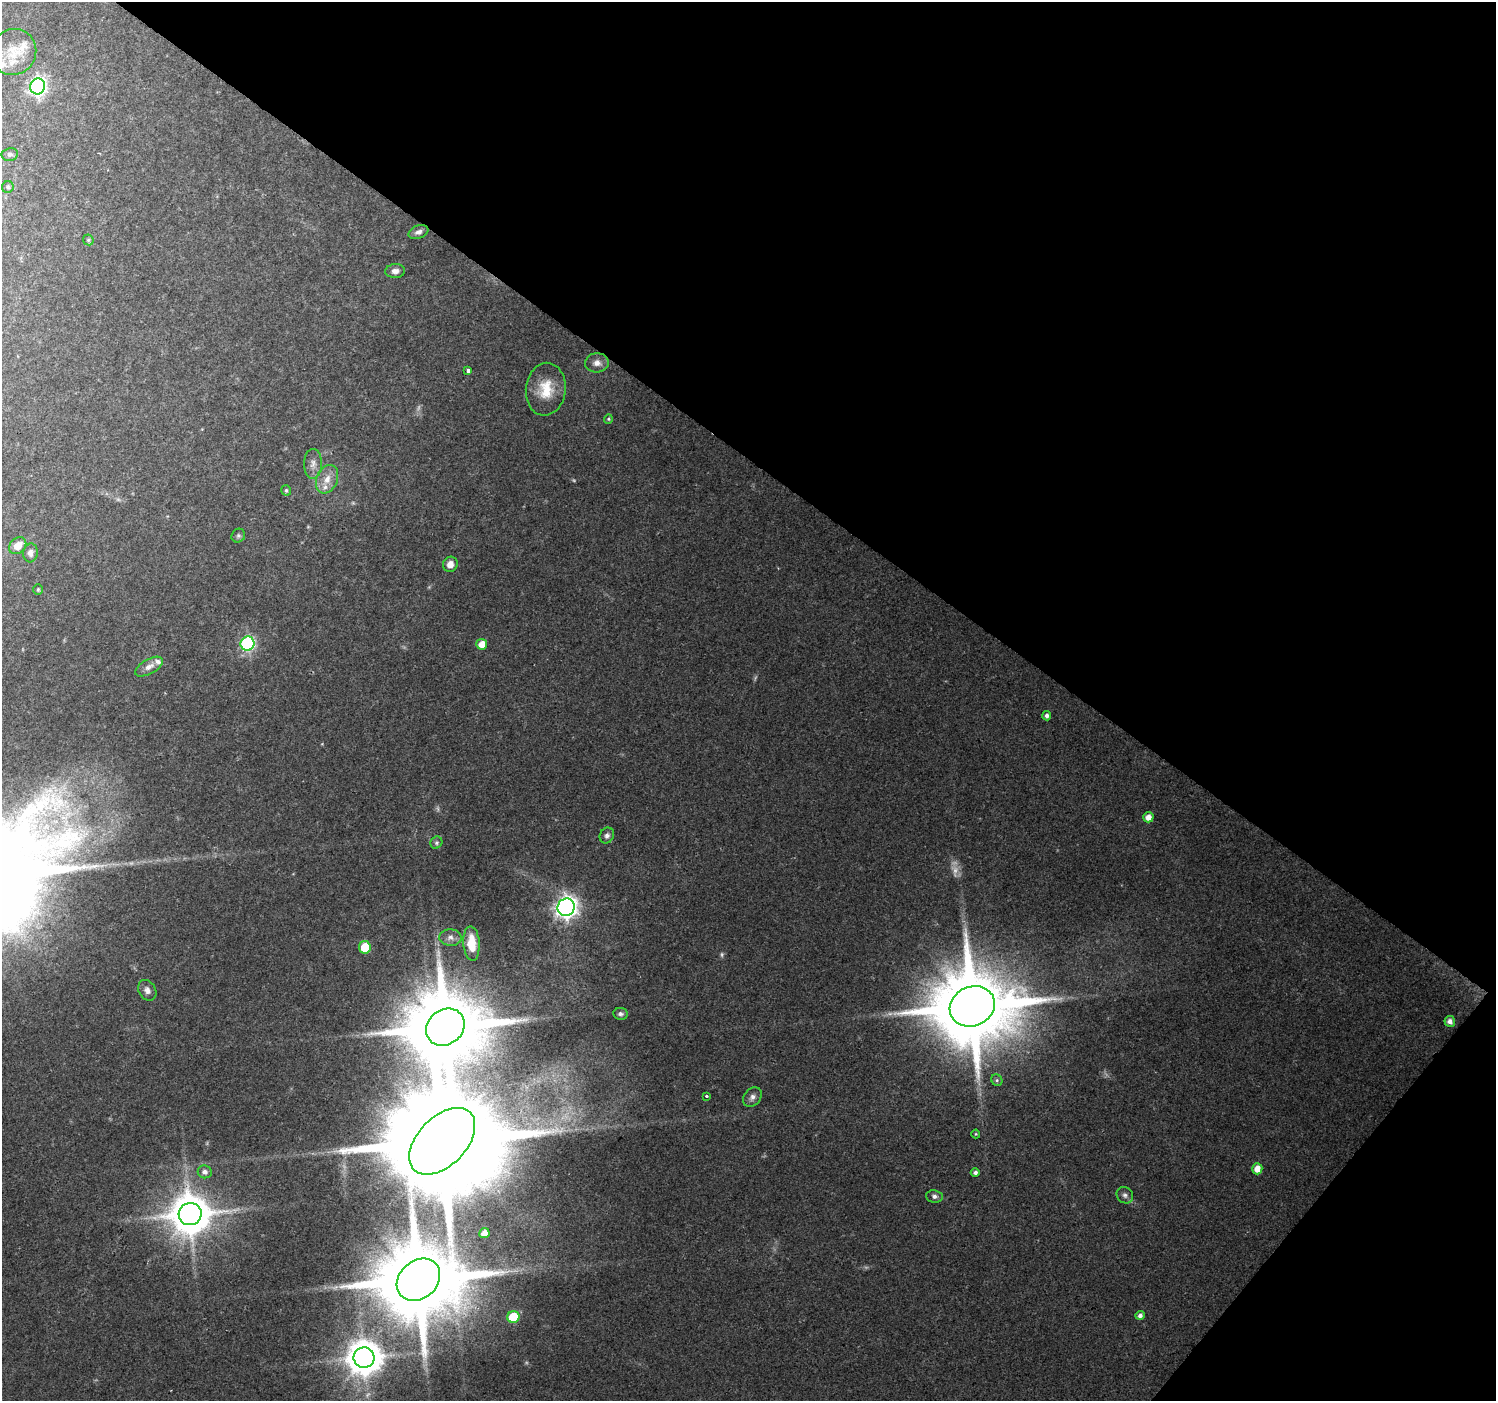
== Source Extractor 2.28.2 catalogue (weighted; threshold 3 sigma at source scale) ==
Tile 8 of 4 x 4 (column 4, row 2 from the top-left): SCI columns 4484-5977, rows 2975-4373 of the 5982 x 6016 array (HDU 1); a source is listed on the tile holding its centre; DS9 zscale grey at full resolution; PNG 1498 x 1403 px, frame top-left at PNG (2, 2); each listed source drawn as its Kron ellipse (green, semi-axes under 4 px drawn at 4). Shown black and unused: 36% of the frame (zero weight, under 2 of 3 exposures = <1% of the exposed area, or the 3 px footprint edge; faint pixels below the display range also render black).
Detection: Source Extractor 2.28.2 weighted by HDU 2 'WHT'; one run over the whole footprint, this tile lists its part. Background 0.0694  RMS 0.0075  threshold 0.0339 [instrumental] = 3 sigma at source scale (4.5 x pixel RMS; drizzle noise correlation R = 1.50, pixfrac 1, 0.0396/0.0396 arcsec/px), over >= 5 px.
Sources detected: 63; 7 too faint to see at this stretch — neither listed nor drawn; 5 inside a brighter listed object's ellipse — not listed separately; the other 51 listed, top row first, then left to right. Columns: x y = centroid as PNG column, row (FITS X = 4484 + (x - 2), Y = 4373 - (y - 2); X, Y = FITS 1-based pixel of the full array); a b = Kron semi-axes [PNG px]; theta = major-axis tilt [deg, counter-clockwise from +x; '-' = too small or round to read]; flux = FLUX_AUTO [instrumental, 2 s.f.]
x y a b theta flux
14 52 23 22 - 19
38 86 8 7 - 230
10 154 8 6 9 1.8
8 187 6 5 - 1.2
418 232 10 6 19 3.4
88 240 6 5 - 1.1
395 271 10 7 5 3.9
597 363 12 9 4 5.3
468 371 4 3 - 4.6
546 389 26 20 83 22
608 419 5 4 - 1
313 464 15 9 89 5.1
327 479 15 10 66 8.6
286 490 5 4 - 1.3
238 536 7 6 - 1.6
18 546 9 7 44 8.8
30 553 9 7 84 3.1
450 564 7 7 - 5.1
38 589 5 4 - 0.89
248 644 7 6 - 130
482 644 5 5 - 8.8
149 667 15 7 29 5
1047 716 4 4 - 2.7
1148 817 5 5 - 6.5
607 835 8 7 - 2.6
436 843 6 5 - 1.6
566 907 9 8 - 500
450 938 11 8 -5 4
471 943 17 8 -86 18
365 947 6 6 - 20
147 990 11 8 -59 4.1
972 1006 23 19 25 11000
620 1014 7 6 - 2.1
1450 1021 5 5 - 4.6
445 1027 20 17 38 11000
997 1080 6 5 - 1.4
706 1096 3 3 - 3.2
752 1097 11 8 50 3.6
976 1134 4 4 - 0.78
442 1141 40 24 46 34000
1257 1169 5 5 - 8.9
205 1172 7 6 - 3.1
975 1173 4 4 - 2.2
1125 1195 9 7 -43 2.7
934 1196 8 6 -7 2.7
190 1214 11 11 - 2700
484 1233 5 5 - 6.1
418 1280 23 19 41 13000
1140 1315 4 4 - 2.7
513 1317 6 6 - 35
364 1357 10 10 - 1900